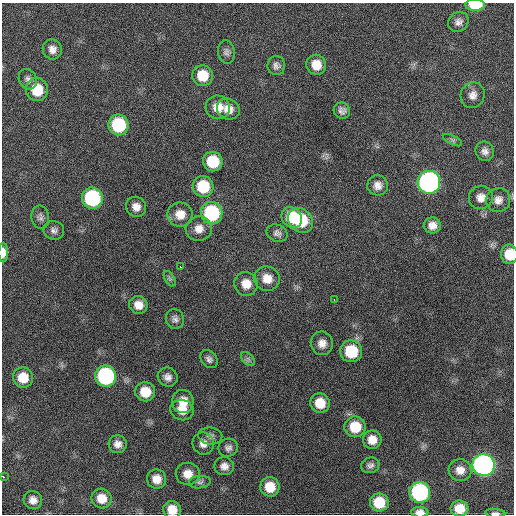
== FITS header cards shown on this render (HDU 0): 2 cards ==
NAXIS1  =                  512 / Axis length
NAXIS2  =                  512 / Axis length

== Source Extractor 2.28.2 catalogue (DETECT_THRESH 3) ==
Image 512 x 512 px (HDU 0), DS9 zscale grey, 1 PNG px = 1 image px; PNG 516 x 516 px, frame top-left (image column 1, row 512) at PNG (2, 3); each listed source drawn as its Kron ellipse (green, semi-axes under 4 px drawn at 4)
Background 541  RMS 16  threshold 47.4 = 3 sigma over >= 5 px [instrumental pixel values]
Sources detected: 76; all 76 listed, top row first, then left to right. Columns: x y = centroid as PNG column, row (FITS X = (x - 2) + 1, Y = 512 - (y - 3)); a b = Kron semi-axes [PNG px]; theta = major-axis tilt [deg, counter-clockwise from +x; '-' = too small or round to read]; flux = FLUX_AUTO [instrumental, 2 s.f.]
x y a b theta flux
475 5 9 6 -1 38000
458 22 11 9 41 5700
52 49 10 9 - 7400
226 52 12 8 -81 4400
316 65 10 9 - 15000
276 66 9 9 - 4800
203 76 10 10 - 24000
28 79 10 8 -61 4800
37 90 11 11 - 31000
473 95 13 11 68 8500
218 107 12 12 - 15000
228 109 12 10 -26 11000
342 111 8 8 - 4500
118 125 10 10 - 70000
453 140 10 4 -27 2400
485 151 10 9 - 5800
213 162 10 9 - 37000
429 182 11 11 - 400000
378 185 10 10 - 7500
203 187 10 10 - 40000
481 197 12 11 - 9000
92 198 10 10 - 120000
498 200 12 12 - 7900
136 207 10 9 - 8500
212 213 11 10 - 95000
180 214 12 12 - 14000
40 217 11 9 -82 4500
292 217 11 9 -48 27000
300 220 13 11 -41 55000
432 225 8 8 - 8200
199 229 13 12 - 11000
54 230 10 9 - 4700
277 233 11 8 -23 4600
3 253 10 5 89 8500
509 254 10 8 -88 22000
180 267 3 2 - 3100
170 279 8 5 -59 2500
267 279 13 12 - 14000
246 284 12 11 - 14000
334 299 3 2 - 7600
138 305 9 9 - 11000
175 319 10 9 - 4700
322 343 12 11 - 9300
351 351 11 11 - 47000
209 359 10 7 -50 4300
248 359 8 5 -46 2800
106 376 10 10 - 160000
168 377 10 9 - 6500
23 378 10 10 - 22000
145 392 10 9 - 21000
183 401 11 10 - 15000
320 403 10 9 - 19000
182 410 12 10 -16 13000
355 427 10 10 - 28000
210 436 12 8 -7 4600
372 440 9 9 - 12000
203 443 11 10 - 7600
118 444 9 9 - 7200
228 448 10 9 - 4800
370 465 9 7 19 4000
484 465 11 10 - 490000
224 466 9 9 - 6900
460 470 11 11 - 9800
188 474 12 11 - 12000
3 477 3 3 - 4400
157 479 10 9 - 12000
200 482 11 6 6 3500
270 487 10 9 - 20000
420 492 10 10 - 160000
102 498 10 10 - 15000
33 500 9 9 - 7500
379 502 9 9 - 28000
459 508 9 8 - 16000
172 510 9 8 - 14000
420 512 8 5 0 6100
495 513 10 4 -3 2800
At the frame edge (FLAGS 8, measured only in part): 7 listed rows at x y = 475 5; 3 253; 509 254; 3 477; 172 510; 420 512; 495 513